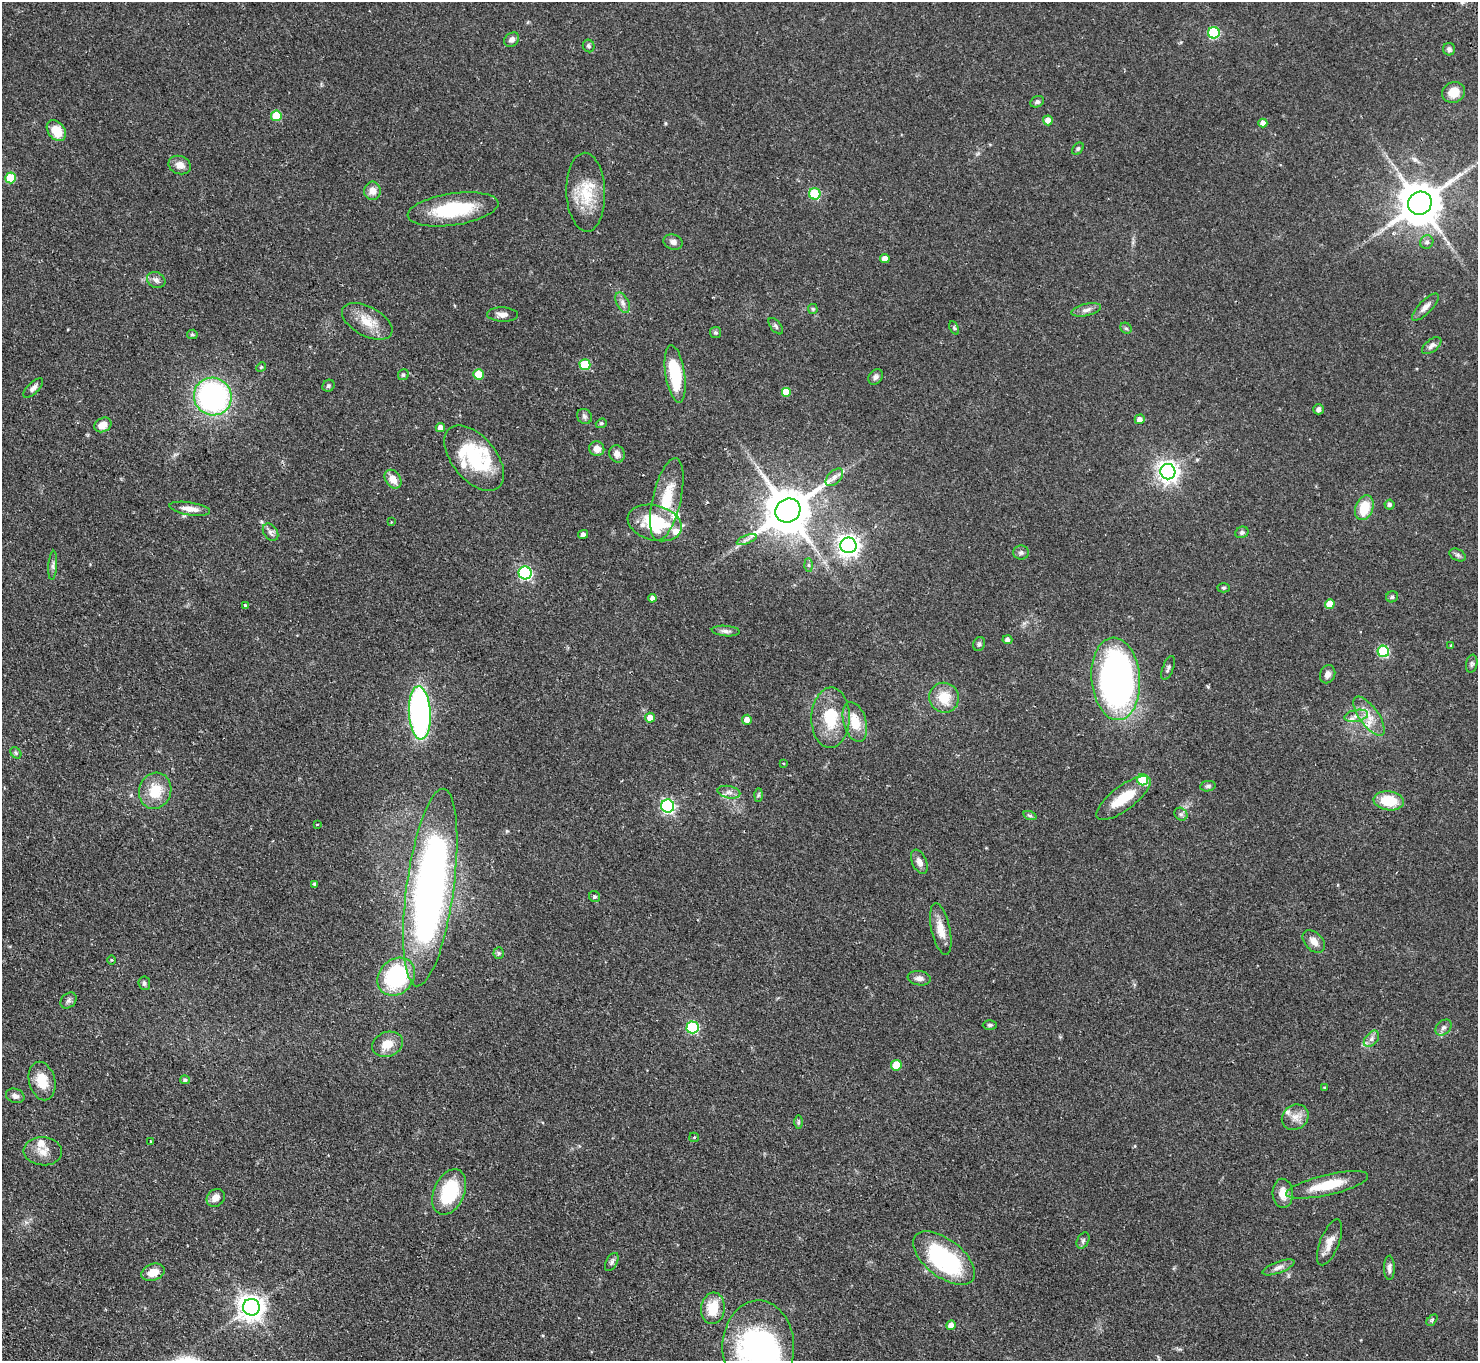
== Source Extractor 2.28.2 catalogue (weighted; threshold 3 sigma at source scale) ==
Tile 7 of 4 x 4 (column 3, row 2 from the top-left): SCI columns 3001-4476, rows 3056-4414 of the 6001 x 5970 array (HDU 1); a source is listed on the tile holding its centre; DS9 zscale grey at full resolution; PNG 1480 x 1363 px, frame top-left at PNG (2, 2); each listed source drawn as its Kron ellipse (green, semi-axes under 4 px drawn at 4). Shown black and unused: <1% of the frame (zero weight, under 2 of 3 exposures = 3% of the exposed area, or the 3 px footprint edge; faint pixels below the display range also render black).
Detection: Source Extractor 2.28.2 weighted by HDU 2 'WHT'; one run over the whole footprint, this tile lists its part. Background 0.0556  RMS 0.0048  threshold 0.0216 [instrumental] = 3 sigma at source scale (4.5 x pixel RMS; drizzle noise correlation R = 1.50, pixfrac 1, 0.05/0.05 arcsec/px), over >= 5 px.
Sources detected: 164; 4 inside a brighter object's white glare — neither listed nor drawn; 9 inside a brighter listed object's ellipse — not listed separately; the other 151 listed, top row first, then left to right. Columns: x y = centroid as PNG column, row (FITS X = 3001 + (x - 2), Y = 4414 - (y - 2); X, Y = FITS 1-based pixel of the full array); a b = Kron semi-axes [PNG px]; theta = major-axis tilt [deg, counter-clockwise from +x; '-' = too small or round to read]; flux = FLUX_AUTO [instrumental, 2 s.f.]
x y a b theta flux
1214 33 6 6 - 40
512 40 8 6 39 1.7
589 46 6 5 - 0.99
1449 49 6 6 - 1.3
1453 92 12 10 22 6.5
1037 102 7 5 26 1
276 116 5 5 - 13
1048 120 5 5 - 3.3
1263 123 4 4 - 2.3
56 131 11 8 -53 9.1
1078 149 7 5 50 0.91
180 165 11 9 -21 3.5
11 178 5 5 - 16
372 191 9 8 - 3.7
586 192 39 19 -88 17
815 194 6 5 - 25
1420 203 12 11 - 1700
453 209 46 16 8 29
673 242 10 7 -18 1.9
1427 242 7 6 - 1.4
885 258 4 4 - 2.7
156 280 9 7 -27 1.8
623 303 11 6 -62 2
1425 307 18 6 46 2.8
813 309 5 5 - 0.58
1086 310 15 6 13 2.3
502 315 15 7 -2 2.9
367 321 27 14 -28 9.1
776 326 10 5 -52 1.1
954 328 7 4 -64 0.71
1126 328 6 5 - 0.87
715 332 5 5 - 0.77
192 334 5 4 - 0.76
1432 346 11 6 38 1.7
585 365 5 5 - 18
261 367 5 4 - 0.56
478 374 5 5 - 9.8
675 374 29 9 -81 26
403 375 6 5 - 1
876 377 8 6 55 1.4
328 386 6 5 - 0.87
33 388 12 5 44 1.8
786 392 5 5 - 8.2
213 396 19 18 - 100
1319 409 5 5 - 1.7
584 416 8 7 - 1.3
1140 419 5 5 - 2.5
601 423 5 4 - 0.72
103 425 9 7 28 4.9
440 427 4 4 - 2.5
597 449 7 7 - 3.9
617 454 8 7 - 2.6
474 458 38 22 -50 32
1168 472 8 7 - 300
834 477 10 6 44 2.3
393 479 10 7 -55 5
667 499 42 14 77 17
1389 505 5 5 - 1.1
1364 508 13 8 69 12
190 509 20 6 -9 4.2
788 510 13 11 35 2100
391 522 3 2 - 0.38
655 523 28 17 -15 27
270 532 9 7 -56 1.7
1242 532 7 5 24 1
583 534 5 4 - 1.5
747 540 10 3 21 1.3
848 545 8 7 - 290
1021 552 8 7 - 1.3
1458 555 8 5 -27 1.2
53 565 14 4 86 1.4
808 565 6 4 -89 0.74
525 573 6 6 - 75
1223 588 6 4 -2 0.65
1392 597 6 5 - 0.93
652 598 4 4 - 1.7
1330 604 5 4 - 5.7
245 606 3 3 - 1.5
726 631 14 5 -4 1.8
1007 640 5 4 - 1.5
979 644 7 5 64 1.1
1451 645 4 4 - 0.45
1383 651 6 5 - 31
1472 664 9 5 80 1.1
1168 668 12 5 69 1.4
1328 674 9 7 66 2.4
1116 679 41 24 -85 190
944 698 15 14 - 10
420 713 26 11 -87 140
1356 716 12 5 10 2.6
1369 716 23 9 -54 6.5
650 718 5 5 - 3.8
830 718 30 19 88 18
747 720 5 5 - 2.9
855 722 20 11 -73 10
16 753 6 4 -48 0.87
783 763 3 3 - 0.52
1143 780 5 5 - 24
1208 786 8 5 9 1.1
155 791 18 16 72 12
729 792 11 6 -11 2.2
758 795 7 4 89 0.77
1123 798 33 12 37 14
1389 801 15 9 -8 14
668 806 6 6 - 87
1181 814 7 6 - 1
1030 816 7 4 -19 0.77
317 824 3 2 - 0.53
919 862 13 7 -66 2.4
314 884 4 4 - 0.65
430 887 99 23 82 260
595 897 6 5 - 0.98
941 929 26 9 -78 6.6
1314 941 13 8 -46 3.8
499 953 6 5 - 0.82
111 960 4 3 - 0.4
396 977 21 17 46 43
919 978 11 7 -9 2.2
144 983 7 5 -84 1.1
69 1000 9 7 43 1.4
990 1025 7 5 2 0.94
693 1027 6 6 - 44
1444 1027 9 7 42 1.6
1371 1039 9 6 50 1.7
387 1044 16 12 19 7
896 1065 5 5 - 12
185 1080 5 4 - 1
42 1081 19 13 -75 9.9
1325 1088 4 3 - 0.5
15 1096 9 7 -20 1.9
1295 1117 14 12 33 4.4
799 1122 7 4 89 0.72
694 1137 5 4 - 0.49
151 1141 4 3 - 0.51
43 1151 19 14 -4 5.7
1327 1185 42 10 13 15
449 1192 24 15 66 27
1283 1193 14 10 -86 5.2
216 1198 10 8 41 3.6
1083 1240 9 5 63 1.2
1330 1242 24 9 68 5.1
944 1258 36 19 -38 56
612 1262 10 5 61 1.3
1278 1267 17 5 21 2.4
1389 1268 12 5 -90 1.8
153 1272 12 8 20 5.4
251 1307 8 8 - 460
713 1308 16 12 83 11
1432 1320 6 4 47 0.73
951 1325 5 5 - 3.1
758 1348 47 36 89 80
Isophote crosses this tile's border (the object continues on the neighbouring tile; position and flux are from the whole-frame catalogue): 1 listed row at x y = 758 1348